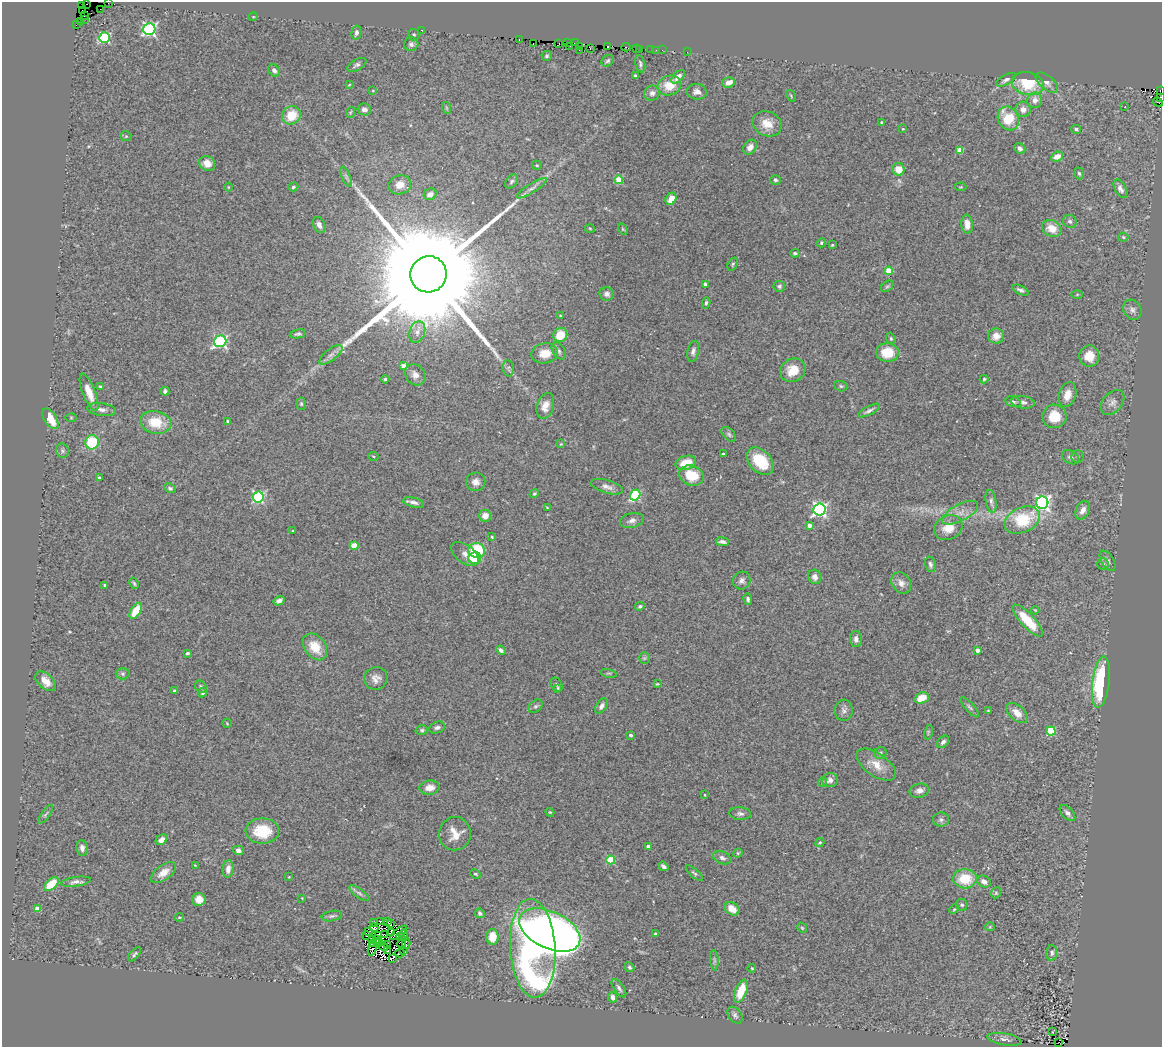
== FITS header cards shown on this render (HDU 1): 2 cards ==
NAXIS1  =                 1160
NAXIS2  =                 1045

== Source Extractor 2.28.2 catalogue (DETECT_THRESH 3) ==
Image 1160 x 1045 px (HDU 1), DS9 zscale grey, 1 PNG px = 1 image px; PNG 1164 x 1049 px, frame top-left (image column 1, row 1045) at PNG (2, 2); each listed source drawn as its Kron ellipse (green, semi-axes under 4 px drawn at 4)
Background 0.606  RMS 0.055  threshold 0.166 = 3 sigma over >= 5 px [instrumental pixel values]
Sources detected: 320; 7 with non-positive FLUX_AUTO (blend fragments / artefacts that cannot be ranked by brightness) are neither listed nor drawn; the other 313 listed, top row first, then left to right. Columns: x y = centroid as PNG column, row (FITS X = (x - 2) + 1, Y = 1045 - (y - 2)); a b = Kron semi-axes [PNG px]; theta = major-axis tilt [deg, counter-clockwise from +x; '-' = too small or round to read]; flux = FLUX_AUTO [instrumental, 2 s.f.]
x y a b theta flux
108 3 2 2 - 4.5
86 4 3 2 - 22
82 6 3 2 - 40
100 9 2 2 - 1.9
82 10 3 2 - 2.8
84 16 3 2 - 17
253 17 5 3 - 3
85 19 2 2 - 12
80 22 2 2 - 2.9
76 24 3 2 - 4.9
149 29 6 6 - 800
422 30 3 2 - 99
356 33 7 5 77 12
414 35 6 6 - 6.5
105 37 6 5 - 380
519 40 3 2 - 18
568 43 2 2 - 16
576 43 3 2 - 27
411 44 7 7 - 11
533 44 3 2 - 7.3
559 44 2 2 - 7.2
570 46 2 2 - 3
608 46 3 2 - 9.4
579 47 2 2 - 1.9
626 47 4 2 - 45
636 48 3 2 - 14
590 49 3 2 - 29
639 49 3 2 - 3.6
579 50 2 2 - 5.9
651 50 3 2 - 14
655 50 2 2 - 3.1
662 50 2 2 - 1.8
687 52 2 2 - 40
547 56 5 5 - 7.8
608 61 6 5 - 7.2
640 64 9 4 -77 8.2
357 65 10 5 29 10
274 70 7 5 -47 10
635 76 4 3 - 10
678 77 8 4 45 19
1006 80 11 5 29 12
729 82 6 5 - 33
1047 83 13 7 -39 19
1028 84 16 11 -12 130
349 85 4 2 - 2.7
669 86 12 10 22 65
1160 90 3 2 - 20
373 91 4 3 - 2.9
697 92 10 7 -6 19
652 93 8 7 - 15
791 96 6 2 -57 3.5
1161 97 3 2 - 13
1035 100 8 7 - 27
1158 102 5 2 - 6.9
1125 107 2 2 - 1.7
447 108 6 3 -70 4.3
364 109 7 6 - 15
1023 109 8 7 - 24
351 112 5 3 - 3.6
291 115 10 9 - 88
1008 118 12 10 -61 120
881 122 3 3 - 4.3
767 124 15 12 -25 56
903 129 4 3 - 3.6
1076 129 5 4 - 7.4
126 136 5 5 - 4.7
750 147 8 6 50 18
1020 148 6 5 - 11
960 150 4 4 - 73
1057 156 6 4 26 30
207 163 8 7 - 38
537 165 5 4 - 4
898 169 6 6 - 47
1079 173 6 4 -71 6.8
346 177 10 4 -67 9.9
619 180 4 4 - 120
775 180 5 4 - 6.5
511 181 8 5 51 7.8
400 185 11 9 17 37
228 187 4 3 - 2.8
293 187 5 4 - 5.5
961 187 6 2 5 3.1
532 188 18 4 32 19
1120 189 10 5 -59 14
430 194 6 5 - 21
671 199 6 5 - 39
1070 221 7 6 - 8.3
967 224 9 5 -83 36
319 225 8 5 -66 15
590 228 5 3 - 3.3
1052 228 10 8 -27 55
623 229 6 4 -60 4.6
1123 237 5 4 - 5.6
821 243 5 4 - 5.8
832 245 4 4 - 4.2
795 253 4 3 - 5.7
733 264 7 4 61 5.7
889 271 4 4 - 89
429 274 18 18 - 200000
705 284 4 3 - 12
779 286 6 5 - 7.5
887 286 7 4 38 5.3
1020 290 9 4 -26 11
607 294 7 6 - 14
1077 294 6 4 2 3.6
706 303 5 4 - 6.7
1132 310 10 8 -57 16
560 316 4 3 - 4
417 332 11 7 70 24
298 334 8 4 11 8.2
560 335 7 7 - 80
996 336 8 7 - 34
891 338 6 4 -69 5
220 341 6 6 - 670
559 351 9 6 -58 11
693 351 11 5 78 13
887 352 11 9 -3 93
545 353 13 10 9 51
331 355 14 6 38 19
1089 356 11 10 - 53
404 366 4 4 - 33
508 368 8 6 -81 9.2
793 370 13 11 32 66
415 375 11 9 -54 25
385 379 4 4 - 6.3
984 379 4 4 - 4.3
100 386 4 3 - 4.6
841 386 7 5 -22 6.9
165 391 4 4 - 9.3
89 392 20 6 -69 49
1067 395 13 8 73 36
1013 402 8 5 -16 9.9
1023 402 12 6 -7 15
1112 402 14 9 50 23
301 404 6 5 - 6.3
545 406 13 8 72 36
101 409 14 6 -8 19
869 411 12 4 28 12
1054 416 12 11 - 75
71 417 6 4 0 4.2
50 419 11 6 -58 73
228 421 3 3 - 9.1
156 422 16 11 -11 99
729 434 9 5 -46 8.5
92 442 7 6 - 160
561 444 3 3 - 3
62 451 7 6 - 8.8
723 454 3 3 - 5.3
373 456 5 4 - 4.2
1078 456 6 6 - 6.7
1070 457 9 6 -31 12
760 461 16 10 -46 130
686 463 10 7 18 71
691 476 12 10 -18 90
99 478 3 3 - 7.9
476 482 10 9 - 21
607 487 16 6 -16 21
170 488 6 4 -27 6.4
534 494 5 4 - 5.5
635 495 5 5 - 270
258 497 5 5 - 490
991 501 12 5 -80 13
414 502 11 4 -14 15
1042 503 6 6 - 1000
547 507 3 2 - 2.3
819 510 6 6 - 940
1083 510 10 6 63 25
960 513 20 8 27 35
485 516 6 6 - 30
632 520 12 7 14 18
1022 520 19 12 23 170
809 525 4 4 - 28
948 528 14 12 27 56
292 531 3 2 - 3
492 537 3 3 - 4.1
722 542 7 3 -8 13
354 545 4 4 - 80
477 550 8 7 - 200
465 554 16 9 -36 24
475 558 6 6 - 100
1108 561 11 6 -58 13
930 564 8 5 -79 11
1103 564 5 5 - 7.3
815 577 7 6 - 19
742 581 9 8 - 15
134 583 6 4 -63 6
901 583 11 9 -55 23
105 585 3 3 - 6.1
748 599 6 4 -80 8.1
279 601 6 4 31 15
640 606 5 4 - 7
1035 610 4 2 - 3.4
136 611 9 5 57 83
1028 620 21 7 -47 110
856 639 8 6 -87 16
315 647 15 10 -53 69
501 650 5 4 - 11
977 650 4 3 - 19
187 653 3 3 - 6.1
644 658 6 5 - 6
609 673 8 3 -12 4.5
123 674 7 5 -1 8.1
376 678 12 11 - 25
45 681 12 7 -43 42
1101 682 26 8 83 330
657 684 4 3 - 3.5
556 685 7 5 -52 6.9
201 687 6 5 - 7.1
558 688 4 3 - 4.3
174 691 4 4 - 5.3
203 693 5 4 - 7.6
922 698 7 5 22 54
535 706 8 5 40 8.4
601 706 8 5 56 14
970 707 13 4 -49 8.9
844 710 10 9 - 15
988 711 3 3 - 3.6
1017 713 13 7 -42 37
227 723 5 4 - 4
437 727 8 5 19 11
422 730 6 5 - 6.7
1051 731 4 4 - 190
928 732 7 3 78 4.2
630 735 4 3 - 8.9
943 742 7 5 46 10
880 753 6 6 - 7.3
876 765 23 11 -35 56
830 780 8 7 - 19
823 782 4 3 - 3
430 788 10 7 6 31
919 791 10 7 13 19
705 795 2 2 - 3
550 812 4 4 - 3.5
1067 813 10 5 -46 13
45 814 11 3 52 6.7
740 814 11 6 -5 13
941 820 8 7 - 10
262 831 17 12 0 120
455 834 17 16 - 54
161 840 6 5 - 15
820 843 5 4 - 5
648 846 4 3 - 12
82 848 8 5 -81 16
238 850 5 4 - 14
738 853 5 4 - 4.1
722 858 9 6 -22 14
611 860 4 4 - 140
195 865 4 2 - 2.4
663 866 5 3 - 9.3
228 869 9 5 84 23
163 873 15 7 36 33
694 873 10 4 -41 7.1
475 874 5 3 - 4.6
289 877 3 2 - 3
965 879 12 9 -3 110
76 882 15 5 9 17
984 882 7 5 -27 20
51 884 8 5 41 88
359 893 12 4 -36 11
996 893 6 5 - 5.7
302 898 3 3 - 2.6
199 899 7 6 - 33
962 905 6 5 - 7.6
38 909 4 4 - 61
732 909 8 6 -35 39
954 909 5 4 - 4.3
480 913 5 4 - 10
332 916 10 5 10 9.7
179 917 4 3 - 4.3
380 921 3 2 - 2.8
388 922 2 2 - 2
373 923 3 2 - 2.9
390 924 3 2 - 0.61
990 927 5 4 - 3.6
374 928 4 2 - 4.5
802 928 5 4 - 4.8
550 930 32 18 -25 4200
369 931 3 2 - 3
392 932 3 2 - 3
399 933 10 3 38 9.5
655 934 3 3 - 8.2
366 935 3 2 - 3.3
378 935 3 2 - 5.1
384 935 3 2 - 1.8
404 935 6 2 -79 1.1
400 936 2 2 - 4.5
492 937 7 6 - 64
372 939 3 2 - 2.4
376 940 4 2 - 3.3
375 943 5 2 - 3.7
379 943 4 2 - 4.6
406 943 5 2 - 8.1
402 944 4 3 - 13
387 945 3 2 - 2.1
383 946 6 4 -23 17
372 947 9 3 74 5.8
533 948 49 22 -87 1700
404 950 2 2 - 4.3
388 951 3 2 - 2
400 953 5 2 - 2.9
1052 953 8 5 88 9.4
135 954 8 4 51 6.9
393 958 3 2 - 2.5
714 960 10 4 -85 8.5
629 967 5 4 - 6.2
752 968 4 3 - 3.9
619 988 10 5 -55 11
741 991 12 5 69 88
612 997 5 4 - 16
735 1015 9 6 -55 11
1053 1032 3 2 - 4.1
1004 1039 17 6 -10 18
1059 1042 3 2 - 5
At the frame edge (FLAGS 8, measured only in part): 3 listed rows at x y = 108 3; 1160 90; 1161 97
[7 non-positive-flux detections neither listed nor drawn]